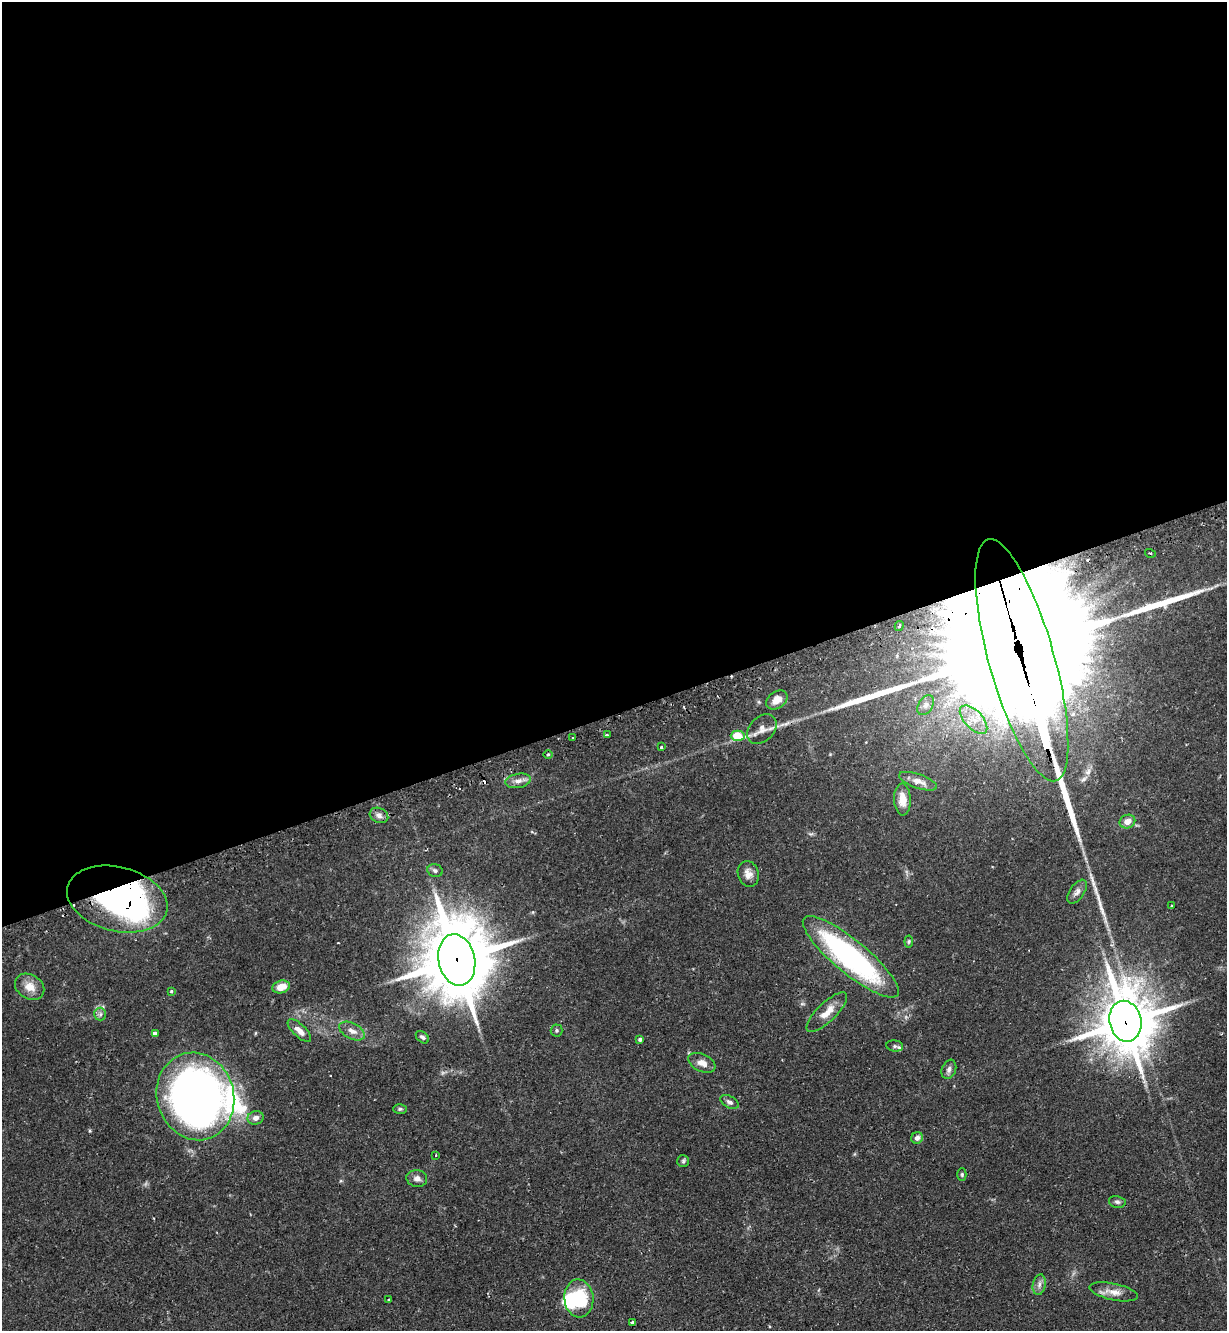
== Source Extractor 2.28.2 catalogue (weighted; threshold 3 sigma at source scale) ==
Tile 2 of 4 x 4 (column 2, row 1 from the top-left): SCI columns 1395-2619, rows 4023-5351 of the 5366 x 5390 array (HDU 1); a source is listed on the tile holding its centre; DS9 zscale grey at full resolution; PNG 1229 x 1333 px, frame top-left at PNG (2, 2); each listed source drawn as its Kron ellipse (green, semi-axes under 4 px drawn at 4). Shown black and unused: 54% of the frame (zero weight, under 2 of 3 exposures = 4% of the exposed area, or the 3 px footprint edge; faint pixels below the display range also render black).
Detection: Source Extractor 2.28.2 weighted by HDU 2 'WHT'; one run over the whole footprint, this tile lists its part. Background 0.0647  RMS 0.0051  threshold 0.023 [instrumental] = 3 sigma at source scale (4.5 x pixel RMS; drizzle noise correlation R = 1.50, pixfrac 1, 0.05/0.05 arcsec/px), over >= 5 px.
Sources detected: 64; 2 inside a brighter object's white glare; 4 cosmic-ray / hot-pixel residue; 2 long thin detections or spike segments (spike, bleed or trail) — neither listed nor drawn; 1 inside a brighter listed object's ellipse — not listed separately; the other 55 listed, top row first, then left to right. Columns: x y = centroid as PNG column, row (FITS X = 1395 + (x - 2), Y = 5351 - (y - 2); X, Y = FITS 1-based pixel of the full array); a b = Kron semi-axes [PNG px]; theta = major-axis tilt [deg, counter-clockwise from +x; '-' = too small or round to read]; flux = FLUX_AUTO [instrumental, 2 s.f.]
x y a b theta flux
1150 553 5 3 - 0.71
899 626 5 3 - 0.77
1022 660 125 32 -74 63000
777 700 11 8 36 4.7
926 705 11 7 58 2.4
974 720 17 9 -47 7.9
762 729 17 12 45 4.4
607 735 3 2 - 0.53
738 736 7 5 -1 18
573 737 3 2 - 0.48
661 747 3 3 - 0.85
548 754 5 3 - 0.64
518 781 13 7 10 2.9
918 781 20 7 -19 4
902 799 16 8 -88 5.3
379 815 9 7 -26 2.4
1127 822 8 6 23 4.5
435 870 8 6 -19 1.3
748 874 13 10 -73 3.7
1077 892 14 7 55 2.4
117 899 51 32 -14 170
1171 906 3 3 - 0.9
909 941 6 4 83 0.64
851 957 60 16 -40 110
457 960 26 18 -78 5000
30 987 15 12 -32 5.8
281 987 9 6 17 6.8
171 991 3 3 - 0.62
827 1012 27 9 44 6.8
100 1014 6 6 - 1.2
1125 1021 20 16 -77 2900
557 1030 6 6 - 0.85
299 1031 15 6 -43 3.8
352 1031 14 7 -27 3.5
155 1033 4 4 - 1.7
422 1037 7 5 -41 1.3
640 1039 3 3 - 1.1
895 1046 8 5 -9 1.3
702 1063 14 8 -26 4.2
949 1069 10 7 68 1.8
195 1096 44 38 -74 370
729 1102 10 6 -29 1.5
400 1109 7 5 1 0.87
256 1118 8 6 16 2.7
917 1138 6 5 - 1.9
436 1155 4 2 - 0.3
683 1161 6 6 - 0.95
962 1174 6 4 -90 0.72
417 1178 10 8 -7 2.5
1117 1202 8 6 -10 1.2
1039 1285 10 6 79 2.1
1114 1292 25 8 -12 5.1
579 1298 19 14 -85 26
389 1300 3 3 - 0.99
632 1322 3 3 - 0.61
Overlapping masked pixels (flux is a lower limit): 4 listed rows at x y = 1022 660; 117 899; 457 960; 1125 1021